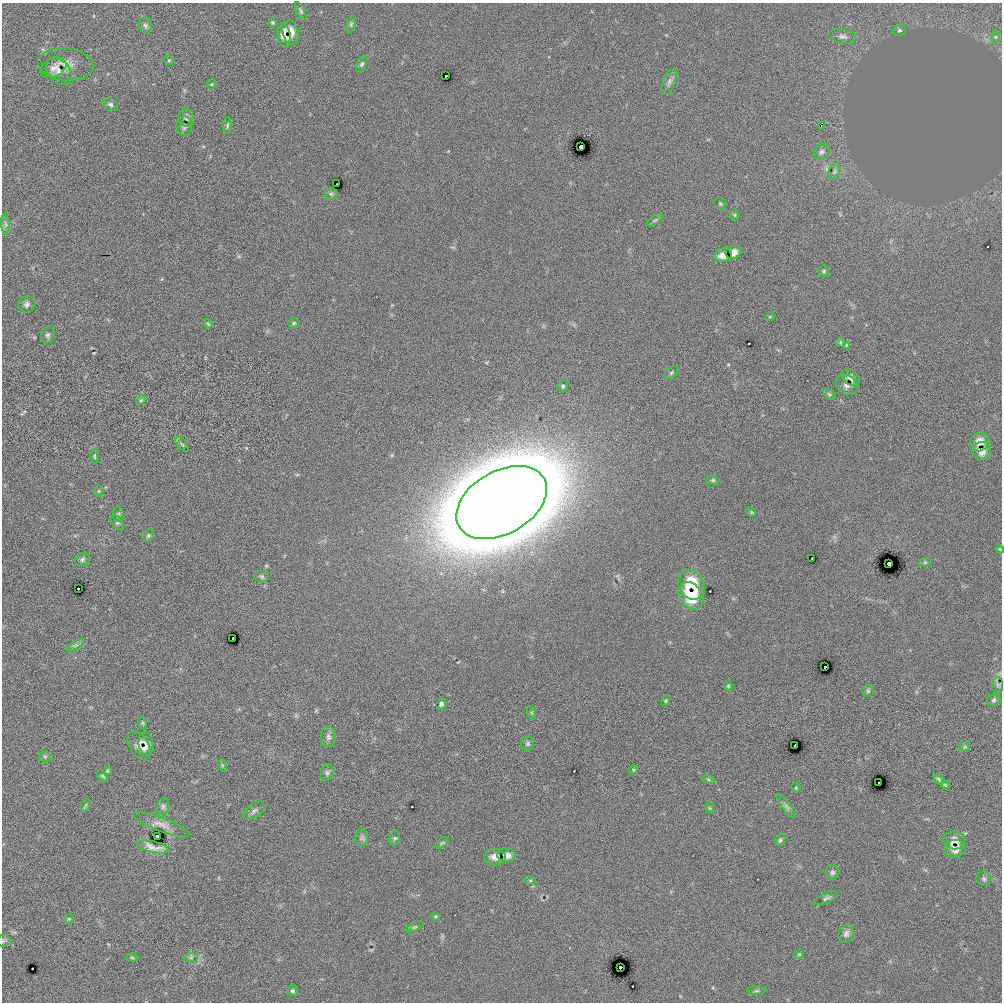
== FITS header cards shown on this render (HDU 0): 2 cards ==
NAXIS1  =                 1000
NAXIS2  =                 1000

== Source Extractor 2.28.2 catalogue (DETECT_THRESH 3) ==
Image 1000 x 1000 px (HDU 0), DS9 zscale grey, 1 PNG px = 1 image px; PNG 1004 x 1004 px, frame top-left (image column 1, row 1000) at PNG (2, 3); each listed source drawn as its Kron ellipse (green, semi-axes under 4 px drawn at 4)
Background -5.07e-04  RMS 0.093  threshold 0.279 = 3 sigma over >= 5 px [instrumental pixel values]
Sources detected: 126; all 126 listed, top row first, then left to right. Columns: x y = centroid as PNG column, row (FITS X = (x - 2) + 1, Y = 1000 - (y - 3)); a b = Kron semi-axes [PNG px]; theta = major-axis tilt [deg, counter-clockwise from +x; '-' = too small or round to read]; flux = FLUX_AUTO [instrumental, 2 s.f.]
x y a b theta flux
301 11 10 4 -62 10
273 22 4 4 - 7.6
351 24 8 4 77 13
145 25 7 6 - 16
899 30 6 5 - 11
290 32 12 7 -79 57
284 35 11 7 -78 45
842 36 13 7 -14 27
995 37 6 4 -90 7.3
169 60 5 4 - 7.4
66 64 28 16 -5 96
362 64 9 5 64 12
53 68 14 9 28 40
59 71 15 10 -52 45
446 76 2 2 - 2.2
669 82 13 6 69 26
212 84 5 3 - 6
110 104 8 6 -33 14
186 118 9 7 -76 18
821 125 2 2 - 2.1
184 126 9 7 90 21
227 126 8 3 86 8.2
581 147 4 3 - 530
822 152 9 7 48 22
834 171 9 5 71 15
337 184 3 2 - 6.1
331 194 6 6 - 14
720 204 6 5 - 9.1
735 215 6 4 -90 8.2
655 220 9 4 35 12
5 224 10 4 -85 16
733 253 7 6 - 41
723 255 9 6 7 44
824 271 6 5 - 9.7
27 304 8 8 - 20
770 316 5 3 - 5
294 323 6 4 15 9.4
208 324 6 3 -46 6.6
47 335 9 6 68 17
841 342 4 3 - 6.2
847 345 4 3 - 6.9
671 373 8 5 41 11
851 378 10 7 -38 26
847 385 12 9 -39 33
563 386 5 5 - 12
829 394 7 4 -35 7.9
141 400 5 4 - 7.3
980 442 10 9 - 51
182 444 9 3 -50 9.6
982 451 9 8 - 53
94 456 7 3 -90 7.3
713 480 6 5 - 9.9
99 491 6 4 89 6.7
502 502 49 31 30 91000
751 512 5 4 - 7.1
118 515 7 5 90 12
117 523 8 5 -50 12
148 536 6 5 - 9.9
1000 549 4 3 - 6
812 558 2 2 - 5.3
82 560 8 6 25 16
925 562 6 4 18 8.6
889 563 3 3 - 240
262 576 7 6 - 13
691 585 15 12 -58 210
78 589 2 2 - 11
691 596 15 11 -56 210
233 638 2 2 - 19
76 645 9 4 31 15
825 667 2 2 - 5.6
998 685 8 5 84 14
728 686 5 4 - 7.1
868 691 6 6 - 10
994 700 7 6 - 13
666 701 5 4 - 7.3
441 704 5 5 - 13
532 713 7 4 -71 7.9
143 723 5 3 - 6.5
328 737 10 7 -86 23
146 744 12 7 -84 30
528 744 7 6 - 13
139 745 16 9 -58 44
795 746 3 3 - 97
965 747 5 5 - 8.9
45 757 6 5 - 10
222 765 6 4 -72 7.8
633 770 5 3 - 5.3
107 771 3 2 - 5.6
327 773 8 6 74 15
103 776 7 4 -45 8.7
708 779 6 4 -19 9.3
938 779 6 4 -44 7.8
879 783 2 2 - 19
945 785 4 3 - 6.8
796 788 5 3 - 6.2
86 805 6 4 71 9.2
163 806 8 6 75 18
786 806 14 4 -54 19
709 808 6 3 -70 6.3
254 811 12 6 37 22
161 824 30 7 -21 56
158 836 4 3 - 31
362 838 8 6 89 17
395 838 7 5 71 12
780 840 6 5 - 11
954 840 11 9 -10 37
442 843 8 4 36 10
153 847 16 5 -12 51
955 849 10 9 - 54
507 855 9 6 -3 33
495 857 11 8 0 37
832 872 7 6 - 15
984 879 8 6 -45 16
530 880 5 3 - 5.7
826 898 13 5 23 17
435 916 4 4 - 7.4
69 919 5 4 - 7.2
415 927 10 3 22 11
846 934 10 7 64 22
3 941 7 6 - 13
799 954 5 4 - 6.7
132 958 6 4 -1 7.8
191 958 7 4 1 12
620 967 3 3 - 370
292 991 5 5 - 10
756 991 9 4 0 11
At the frame edge (FLAGS 8, measured only in part): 3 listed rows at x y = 1000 549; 998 685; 3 941